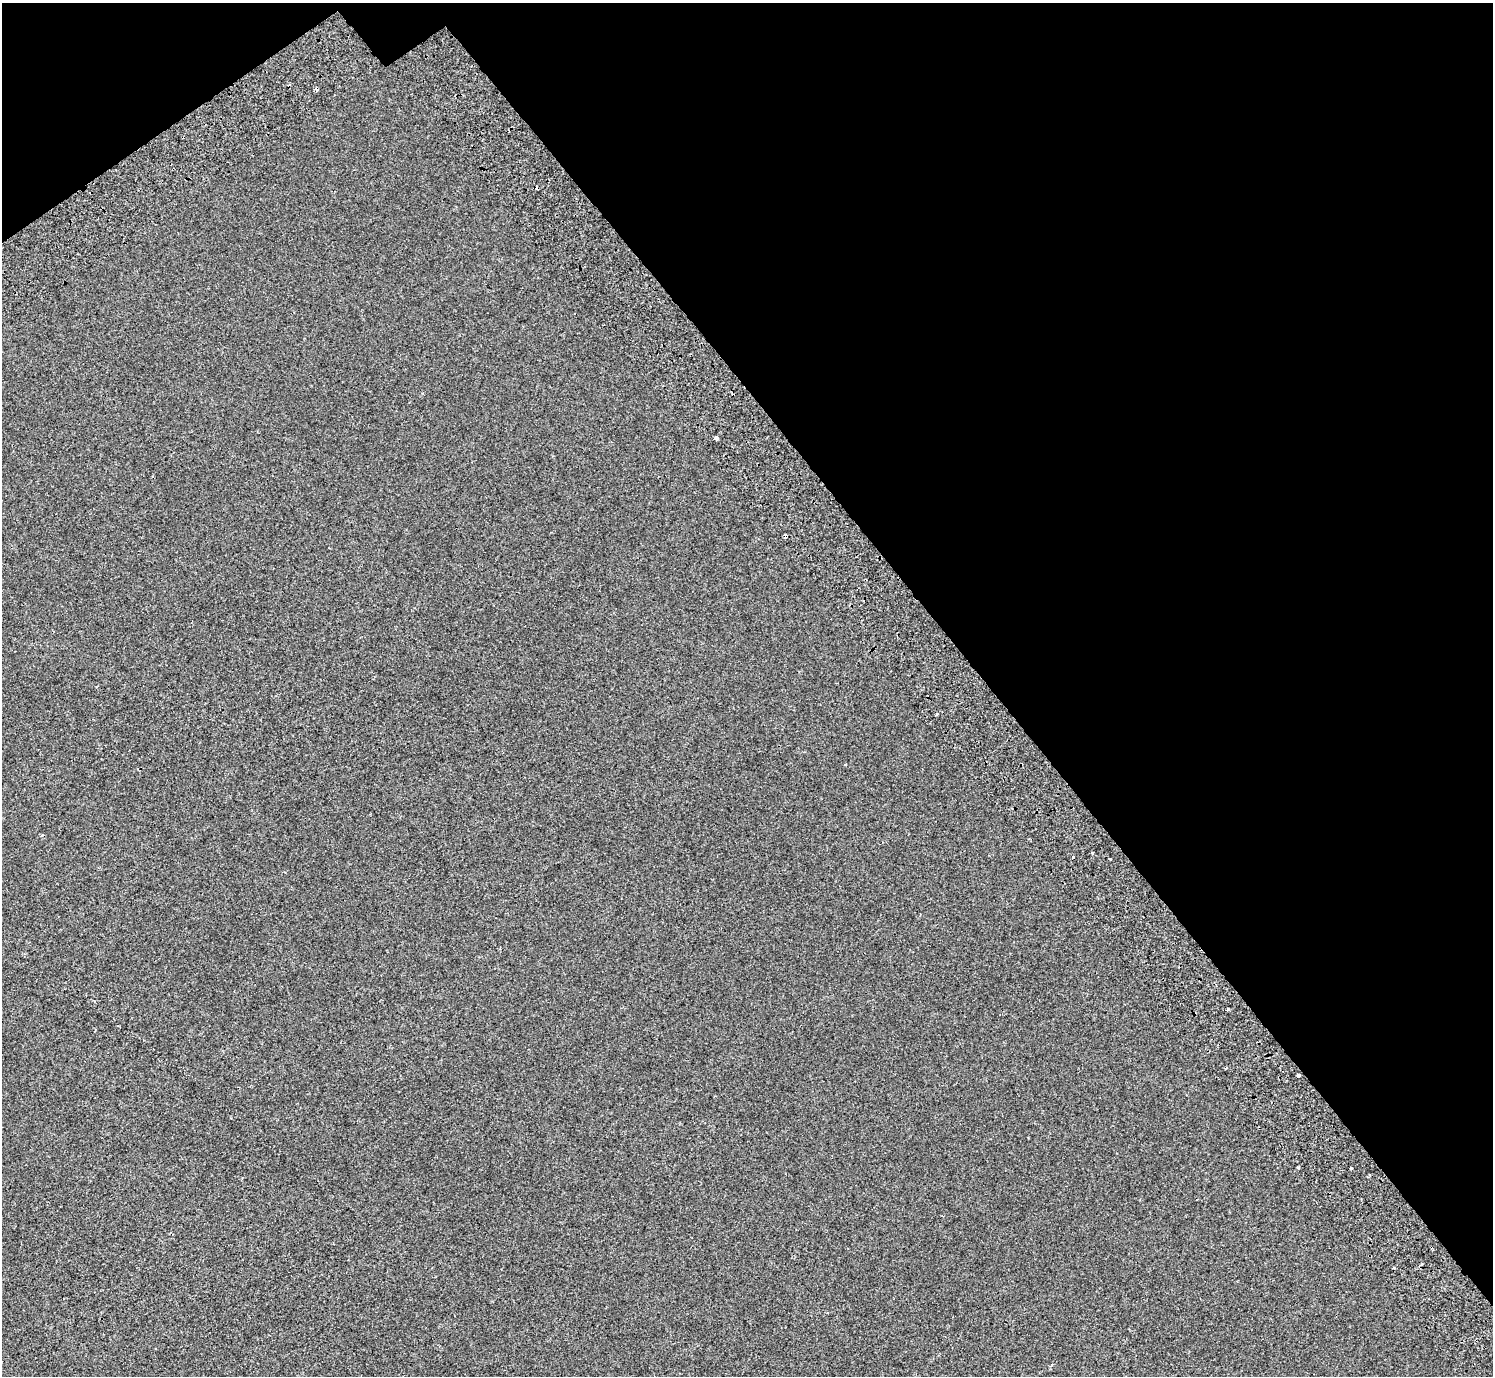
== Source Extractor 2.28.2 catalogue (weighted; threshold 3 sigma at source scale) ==
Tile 3 of 4 x 4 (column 3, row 1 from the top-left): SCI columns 3086-4576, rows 4400-5773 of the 6176 x 6111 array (HDU 1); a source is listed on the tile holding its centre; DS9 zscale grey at full resolution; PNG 1495 x 1378 px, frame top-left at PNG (2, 3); no overlay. Shown black and unused: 36% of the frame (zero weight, under 2 of 3 exposures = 7% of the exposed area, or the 3 px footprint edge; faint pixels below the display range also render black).
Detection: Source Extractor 2.28.2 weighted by HDU 2 'WHT'; one run over the whole footprint, this tile lists its part. Background -9.91e-05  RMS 0.0046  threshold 0.0209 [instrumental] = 3 sigma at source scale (4.5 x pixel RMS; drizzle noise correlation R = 1.50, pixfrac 1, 0.0396/0.0396 arcsec/px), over >= 5 px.
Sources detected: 13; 5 cosmic-ray / hot-pixel residue — not listed; the other 8 listed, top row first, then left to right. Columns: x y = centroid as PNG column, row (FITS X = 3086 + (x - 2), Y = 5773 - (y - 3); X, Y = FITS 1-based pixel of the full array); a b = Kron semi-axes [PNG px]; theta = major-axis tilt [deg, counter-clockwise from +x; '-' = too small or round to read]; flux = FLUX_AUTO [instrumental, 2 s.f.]
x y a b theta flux
716 438 4 3 - 9.6
845 765 3 3 - 0.55
1092 852 3 2 - 0.74
1228 1009 3 3 - 0.79
1298 1075 3 3 - 7.7
1298 1167 3 3 - 2.4
1350 1168 3 3 - 4.9
1394 1268 3 3 - 1.5